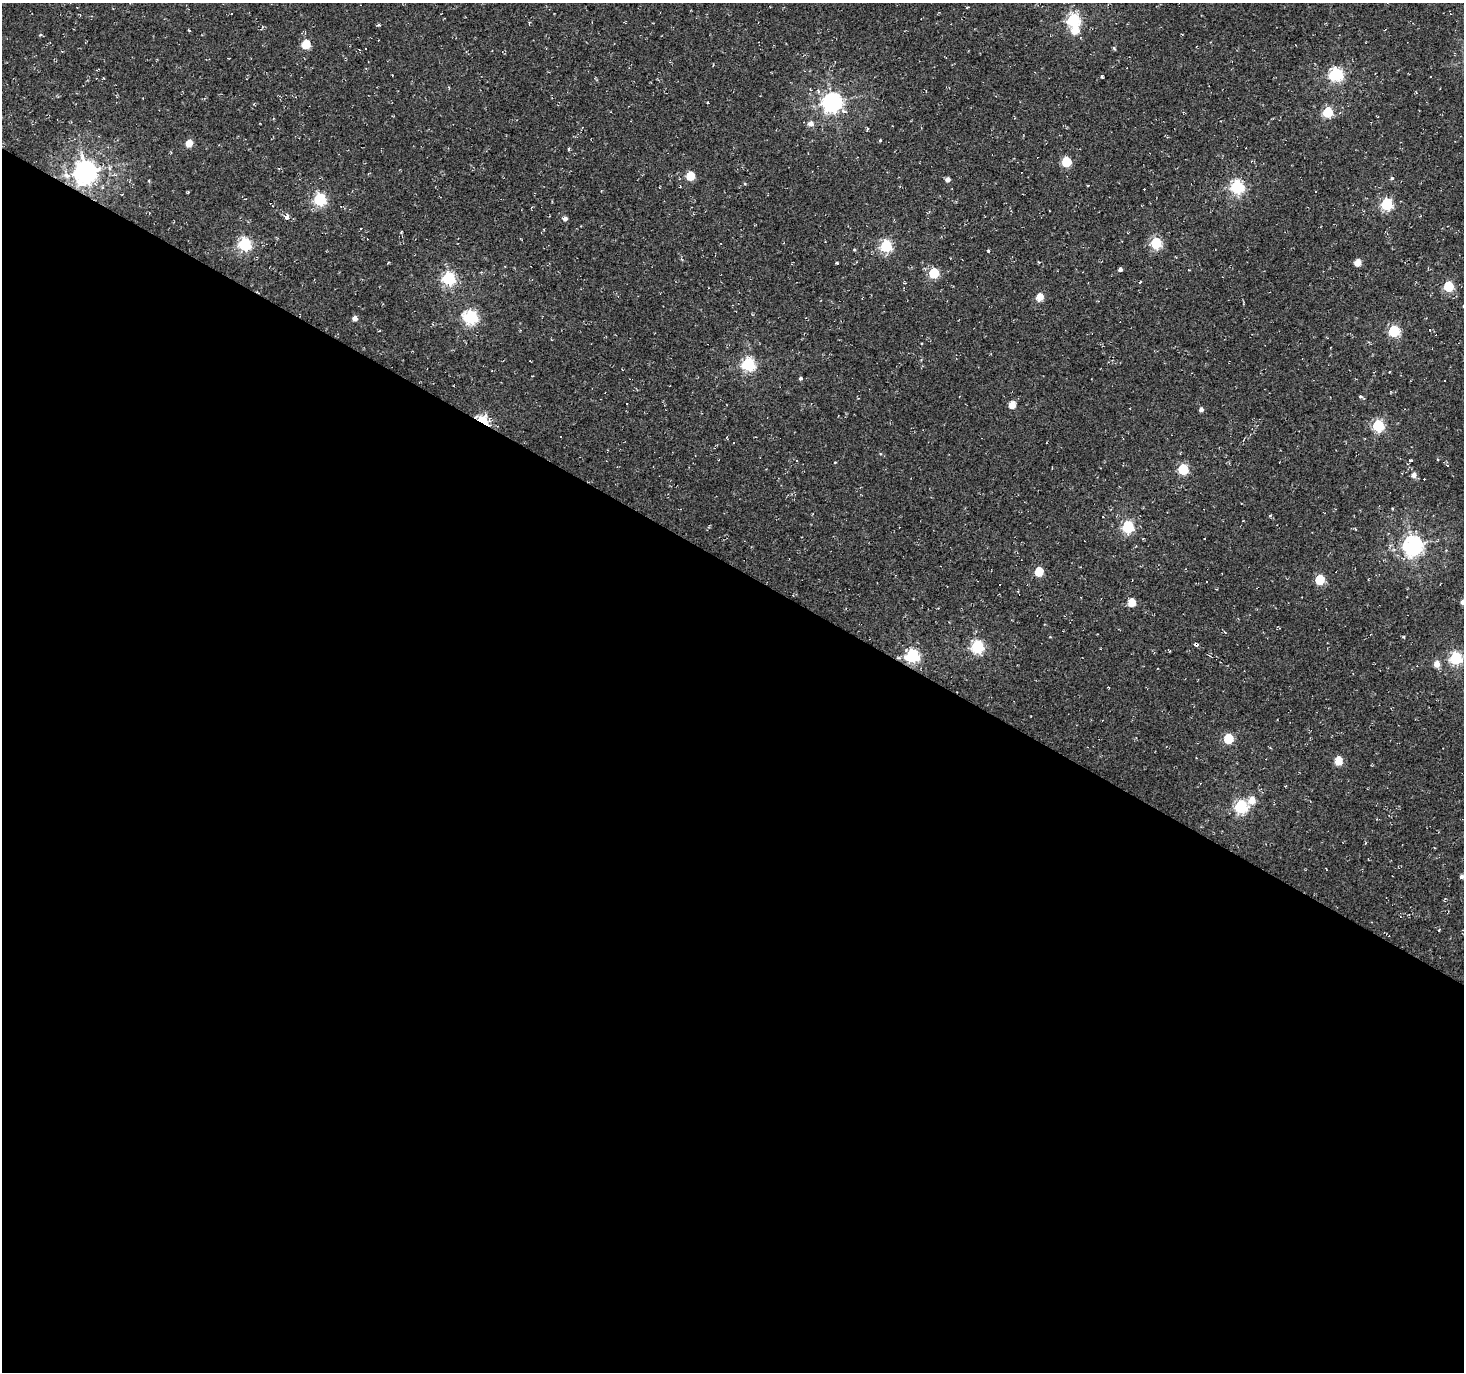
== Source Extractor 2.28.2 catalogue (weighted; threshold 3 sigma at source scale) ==
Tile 14 of 4 x 4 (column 2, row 4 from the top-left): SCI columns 1463-2924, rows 191-1560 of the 5853 x 5930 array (HDU 1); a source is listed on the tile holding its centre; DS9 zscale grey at full resolution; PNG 1466 x 1374 px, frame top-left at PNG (2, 3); no overlay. Shown black and unused: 59% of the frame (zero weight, under 2 of 3 exposures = <1% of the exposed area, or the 3 px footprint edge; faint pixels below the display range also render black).
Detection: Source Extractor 2.28.2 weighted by HDU 2 'WHT'; one run over the whole footprint, this tile lists its part. Background -0.00138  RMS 0.0027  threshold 0.012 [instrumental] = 3 sigma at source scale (4.5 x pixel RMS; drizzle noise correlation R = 1.50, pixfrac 1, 0.0396/0.0396 arcsec/px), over >= 5 px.
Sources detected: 107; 1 inside a brighter object's white glare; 26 cosmic-ray / hot-pixel residue — not listed; the other 80 listed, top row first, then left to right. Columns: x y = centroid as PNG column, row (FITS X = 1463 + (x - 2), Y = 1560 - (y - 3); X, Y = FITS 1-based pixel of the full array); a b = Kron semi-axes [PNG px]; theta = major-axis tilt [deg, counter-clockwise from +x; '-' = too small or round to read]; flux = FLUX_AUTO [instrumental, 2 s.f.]
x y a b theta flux
1073 20 6 5 - 44
378 25 4 4 - 0.41
189 30 3 3 - 0.24
306 44 5 5 - 11
1114 48 5 4 - 0.31
1336 74 6 6 - 52
1431 76 3 3 - 0.36
818 91 6 3 -71 0.44
833 102 7 7 - 130
1328 112 5 5 - 19
811 124 5 5 - 1.9
867 129 4 3 - 0.3
880 140 4 4 - 0.25
189 143 5 4 - 5.9
569 149 5 2 - 0.36
1066 162 5 5 - 15
86 172 8 7 - 250
67 175 12 8 -24 1.8
690 176 5 5 - 10
1392 178 4 4 - 0.41
948 180 4 4 - 1.4
148 181 4 3 - 0.26
745 184 4 3 - 0.26
1237 187 6 5 - 45
320 199 6 5 - 36
1387 204 5 5 - 33
341 206 4 3 - 0.25
287 217 4 3 - 2.1
565 219 5 4 - 1.2
401 232 4 2 - 0.22
1156 243 5 5 - 26
245 244 6 5 - 45
886 246 5 5 - 33
854 249 4 3 - 0.28
988 251 4 3 - 0.29
1358 262 5 4 - 4.5
837 263 3 3 - 0.37
1120 269 4 4 - 1.1
934 273 5 5 - 19
449 278 6 5 - 45
1140 282 3 3 - 0.94
1448 286 5 5 - 19
1039 297 5 4 - 7
471 317 6 6 - 54
355 318 4 4 - 1.9
1394 331 5 5 - 27
748 364 6 5 - 49
801 378 4 4 - 0.53
1445 380 3 2 - 0.41
605 392 3 2 - 0.19
1360 396 4 4 - 0.4
1012 405 5 4 - 5.3
1201 410 4 4 - 1.2
483 420 8 5 -31 24
1378 425 5 5 - 33
1410 461 5 3 - 0.36
835 462 4 3 - 0.19
1447 465 4 2 - 0.21
1183 469 5 5 - 21
1414 475 5 4 - 1.9
1270 515 5 3 - 0.32
1128 527 6 5 - 32
1204 538 3 3 - 1.1
1413 545 7 6 - 140
1039 572 5 5 - 11
1320 580 5 5 - 15
1462 602 4 4 - 1.6
1131 603 5 5 - 7.2
1404 637 5 3 - 0.24
1196 644 5 4 - 0.79
977 647 6 5 - 42
912 656 6 6 - 50
1456 658 6 5 - 40
1437 664 5 4 - 3.1
1228 739 5 5 - 14
1338 761 5 5 - 7.5
1252 800 6 5 - 4
1241 807 6 5 - 49
1462 877 4 4 - 0.78
1439 930 3 3 - 0.41
Overlapping masked pixels (flux is a lower limit): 2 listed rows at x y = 483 420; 1196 644
Isophote crosses this tile's border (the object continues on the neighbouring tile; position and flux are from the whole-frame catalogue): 1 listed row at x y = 1462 602